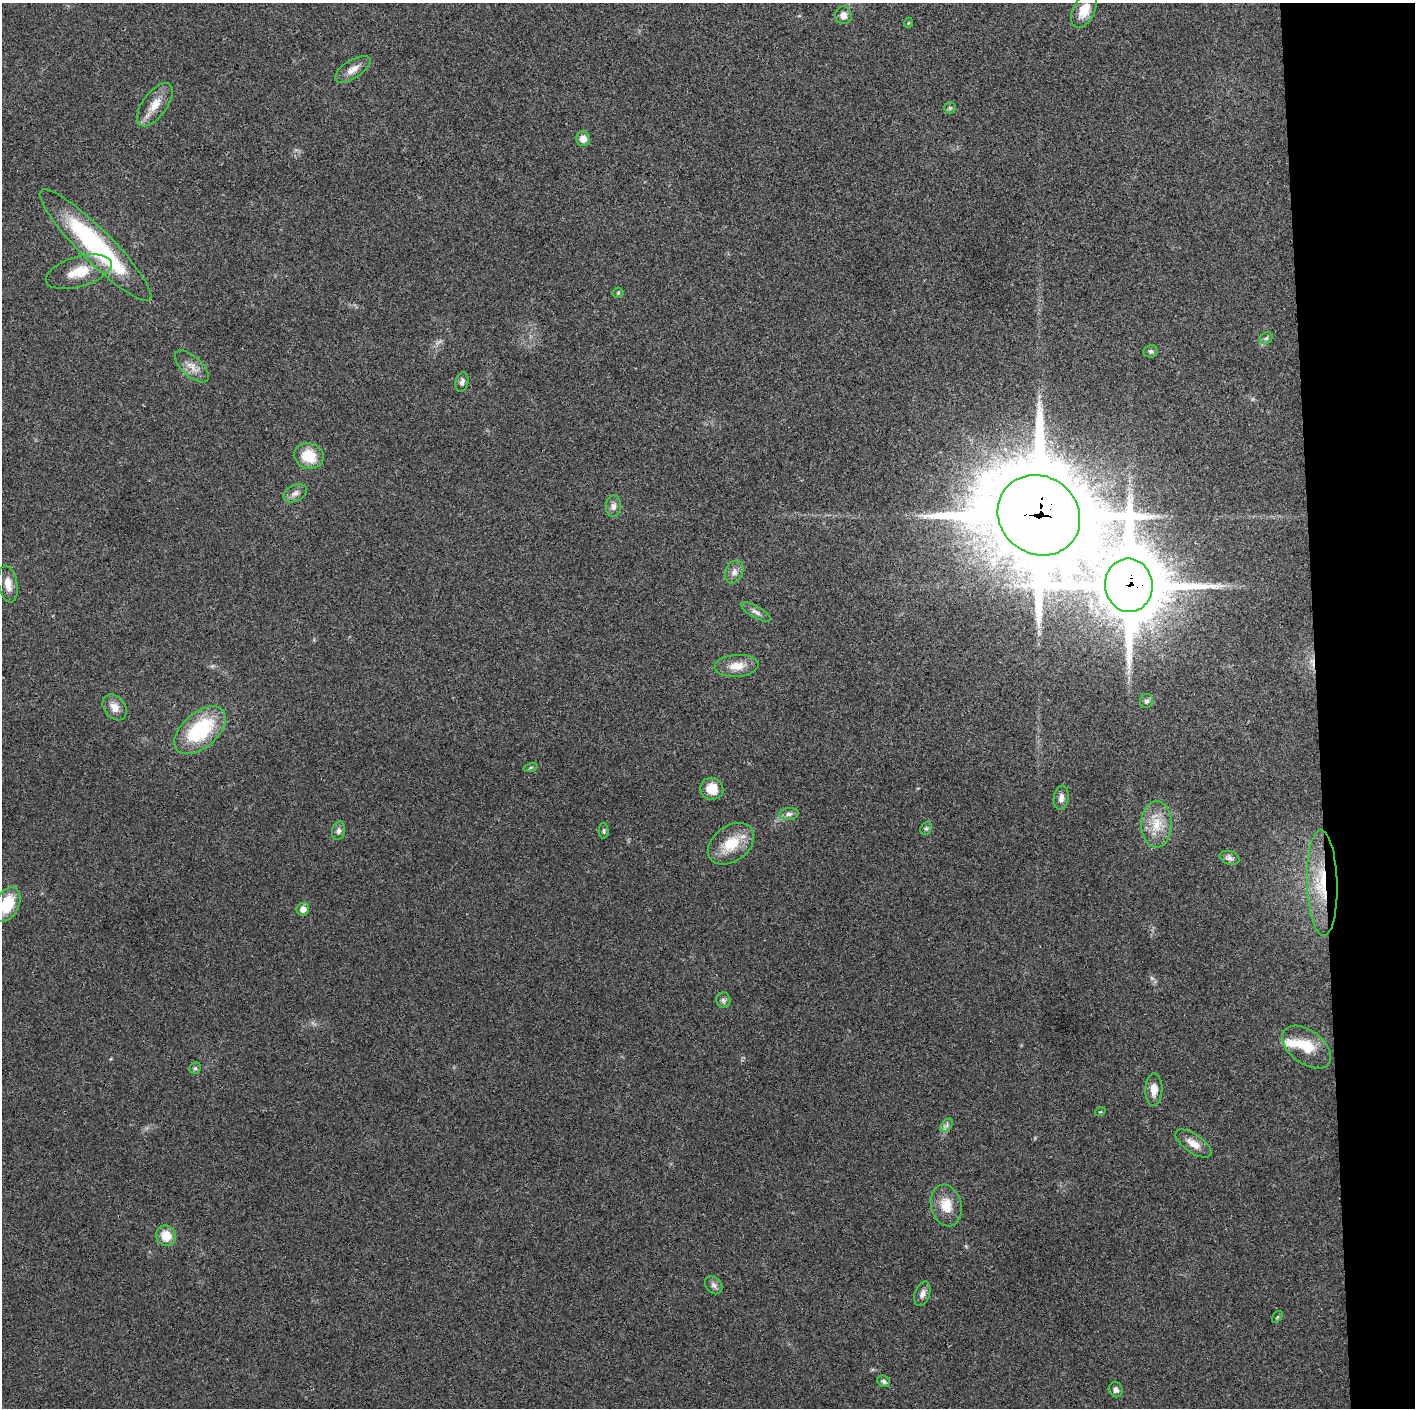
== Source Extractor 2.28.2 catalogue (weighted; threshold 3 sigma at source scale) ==
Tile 6 of 3 x 3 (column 3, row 2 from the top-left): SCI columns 2828-4240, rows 1411-2816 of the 4242 x 4223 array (HDU 1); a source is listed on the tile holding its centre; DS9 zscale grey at full resolution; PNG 1417 x 1410 px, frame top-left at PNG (2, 3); each listed source drawn as its Kron ellipse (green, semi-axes under 4 px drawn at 4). Shown black and unused: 7% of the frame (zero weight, under 3 of 4 exposures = <1% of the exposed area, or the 3 px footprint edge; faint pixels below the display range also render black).
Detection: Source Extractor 2.28.2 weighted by HDU 2 'WHT'; one run over the whole footprint, this tile lists its part. Background 0.0193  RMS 0.0039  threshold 0.0174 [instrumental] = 3 sigma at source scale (4.5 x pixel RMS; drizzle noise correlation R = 1.50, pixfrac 1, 0.05/0.05 arcsec/px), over >= 5 px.
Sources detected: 55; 1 cosmic-ray / hot-pixel residue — neither listed nor drawn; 1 inside a brighter listed object's ellipse — not listed separately; the other 53 listed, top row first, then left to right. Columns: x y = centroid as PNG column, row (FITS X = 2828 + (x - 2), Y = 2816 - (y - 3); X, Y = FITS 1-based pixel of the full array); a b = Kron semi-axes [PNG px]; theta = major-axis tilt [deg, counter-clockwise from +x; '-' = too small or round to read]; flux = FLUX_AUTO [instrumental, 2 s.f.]
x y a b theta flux
1084 10 18 11 62 6
843 15 9 8 - 2.3
908 23 5 3 - 0.32
353 69 20 9 33 3.6
155 105 25 12 53 6.2
950 108 6 5 - 0.63
583 139 7 7 - 3
95 245 77 16 -45 59
79 272 34 15 16 10
618 293 5 5 - 0.54
1266 338 7 5 43 0.76
1151 351 7 6 - 0.93
192 366 21 10 -43 3.8
462 382 10 6 77 1.5
309 456 15 12 -19 10
295 493 12 8 28 2
614 506 11 7 89 1.8
1039 515 43 38 -38 6800
734 572 12 8 65 2.3
8 584 18 9 -80 4.1
1129 585 27 24 -83 3100
756 612 16 5 -30 1.6
737 666 22 11 4 5.6
1146 701 7 6 - 1
115 707 14 10 -52 3.6
200 730 30 17 40 30
530 768 7 3 19 0.53
712 789 11 11 - 6.3
1061 798 12 7 83 2.1
789 814 10 6 7 1.5
1156 824 23 15 90 8.5
926 828 7 5 67 0.69
338 831 9 6 79 1.3
604 831 8 5 89 0.7
731 844 25 17 36 11
1229 858 10 6 -17 1.4
1322 883 53 15 -88 20
7 904 18 12 64 13
303 909 6 6 - 2.4
723 1000 8 7 - 1.1
1306 1047 28 16 -37 10
195 1068 6 5 - 0.75
1154 1089 16 8 89 4
1100 1112 5 3 - 0.32
946 1125 8 5 46 1
1193 1143 21 9 -34 4.2
946 1205 21 15 -75 7.5
166 1236 10 9 - 6.6
714 1285 10 7 -49 1.4
922 1294 13 7 72 2
1277 1317 7 3 54 0.46
884 1381 6 5 - 0.87
1116 1390 8 7 - 1.4
Overlapping masked pixels (flux is a lower limit): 3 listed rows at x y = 1039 515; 1129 585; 1322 883
Isophote crosses this tile's border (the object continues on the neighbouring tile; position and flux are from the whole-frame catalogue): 1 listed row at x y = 7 904